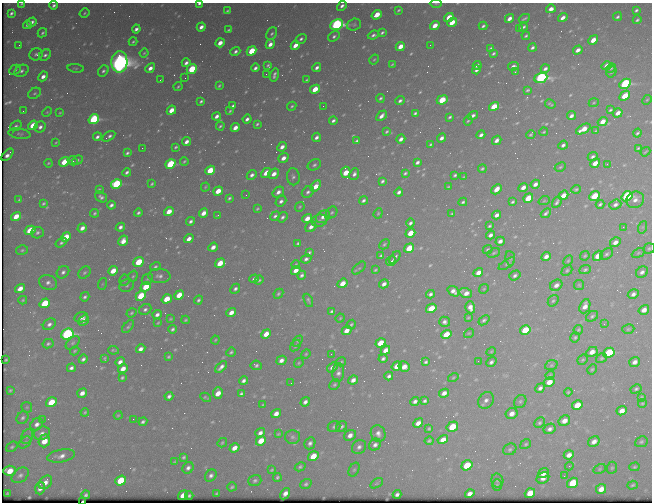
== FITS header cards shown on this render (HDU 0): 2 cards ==
NAXIS1  =                  650 / Width of table row in bytes
NAXIS2  =                  500 / Number of rows in table

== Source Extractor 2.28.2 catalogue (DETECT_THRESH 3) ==
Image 650 x 500 px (HDU 0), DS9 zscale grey, 1 PNG px = 1 image px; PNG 654 x 504 px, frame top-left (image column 1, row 500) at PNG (2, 3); each listed source drawn as its Kron ellipse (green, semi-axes under 4 px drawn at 4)
Background 457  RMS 2.4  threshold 7.11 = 3 sigma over >= 5 px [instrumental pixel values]
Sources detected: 613; of the 613, the 500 brightest by FLUX_AUTO listed and drawn (113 fainter detections omitted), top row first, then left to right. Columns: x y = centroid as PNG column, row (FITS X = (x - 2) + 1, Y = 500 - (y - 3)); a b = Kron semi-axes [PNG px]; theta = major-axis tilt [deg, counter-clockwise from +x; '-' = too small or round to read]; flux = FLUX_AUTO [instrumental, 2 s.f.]
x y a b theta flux
21 4 3 2 - 170
199 4 3 2 - 410
436 4 6 4 -1 230
54 5 4 3 - 410
342 6 5 4 - 600
551 9 5 4 - 890
398 10 3 2 - 200
636 10 4 3 - 320
227 11 4 3 - 210
11 13 4 3 - 360
84 13 5 3 - 190
377 15 5 4 - 3100
449 17 5 4 - 3800
618 17 5 4 - 340
509 18 5 3 - 1000
563 18 5 3 - 1100
524 19 6 2 28 270
637 20 4 3 - 320
32 22 5 3 - 600
452 22 5 4 - 3000
27 25 4 3 - 360
337 25 6 5 - 40000
354 25 7 6 - 290
435 25 5 4 - 1900
483 26 4 3 - 370
201 27 4 3 - 880
523 27 4 3 - 320
136 29 4 3 - 570
520 29 4 3 - 180
229 30 4 3 - 240
42 33 5 4 - 300
382 33 4 3 - 300
272 34 7 5 60 380
373 35 6 4 23 450
334 36 6 4 35 420
526 36 4 2 - 260
301 39 6 4 32 420
593 40 5 4 - 2300
133 42 4 3 - 250
220 43 5 4 - 1500
270 44 5 4 - 1000
19 45 3 2 - 170
295 45 5 4 - 1600
430 45 2 2 - 260
400 46 5 4 - 2000
491 48 4 3 - 270
532 48 4 3 - 400
578 50 5 3 - 1000
252 51 5 4 - 6700
235 52 5 3 - 480
144 53 4 4 - 210
493 53 4 3 - 280
36 54 6 6 - 440
45 55 6 5 - 470
374 60 5 3 - 190
119 62 10 8 87 140000
186 63 4 3 - 590
392 64 3 2 - 180
268 65 3 3 - 270
477 65 4 3 - 530
514 66 5 4 - 700
607 66 5 4 - 1400
75 68 8 3 -8 200
150 68 5 4 - 1000
255 68 4 3 - 500
317 68 4 3 - 610
611 68 5 4 - 290
192 69 5 4 - 7000
545 69 4 3 - 510
15 70 6 4 28 430
477 70 5 3 - 600
21 71 7 5 32 530
103 71 6 5 - 400
515 72 3 2 - 170
611 72 6 5 - 310
266 74 2 2 - 300
274 75 6 3 73 470
43 76 5 4 - 980
185 78 2 2 - 210
541 78 6 5 - 38000
160 80 3 2 - 190
306 80 3 2 - 190
625 84 6 4 29 25000
219 86 4 3 - 230
178 87 5 3 - 220
315 89 5 4 - 3200
528 90 4 3 - 250
35 93 7 5 30 330
625 96 6 4 42 3800
380 98 4 3 - 310
442 100 6 4 25 4700
647 100 5 4 - 190
201 101 4 3 - 330
400 101 5 3 - 460
594 103 5 3 - 170
550 104 5 3 - 260
233 106 4 3 - 340
292 106 5 4 - 260
323 106 2 2 - 230
494 106 5 4 - 3900
171 110 5 4 - 2400
610 110 4 3 - 280
23 111 3 2 - 180
230 111 3 2 - 200
47 112 5 4 - 180
60 113 4 3 - 170
415 113 4 3 - 320
618 113 5 4 - 1400
473 115 5 3 - 540
217 116 4 3 - 740
381 116 6 3 46 840
571 116 5 3 - 670
450 117 4 3 - 270
94 119 5 4 - 19000
247 119 4 3 - 560
333 121 4 3 - 450
468 121 5 2 - 210
603 121 5 4 - 1600
257 124 4 3 - 260
33 125 5 4 - 4000
16 126 6 4 36 400
220 126 4 3 - 240
40 127 6 5 - 650
235 128 5 4 - 1200
583 129 8 4 29 2400
596 131 4 2 - 190
387 132 4 3 - 250
544 132 4 3 - 180
637 133 4 3 - 290
19 134 11 5 -9 450
481 135 4 3 - 600
531 135 4 4 - 300
109 136 7 3 32 440
97 137 4 3 - 470
316 137 5 4 - 610
442 138 5 3 - 630
401 139 4 3 - 760
497 140 5 4 - 790
357 141 4 3 - 330
56 142 4 2 - 170
186 142 5 4 - 850
431 145 4 3 - 260
563 145 5 4 - 470
176 147 3 2 - 250
282 147 5 4 - 960
142 148 2 2 - 910
638 148 4 2 - 210
645 152 5 2 - 170
127 153 4 3 - 320
7 155 7 3 48 820
593 157 5 4 - 440
283 158 5 4 - 1100
77 160 5 4 - 360
73 161 5 3 - 370
184 161 4 3 - 210
64 162 5 4 - 4400
417 162 4 3 - 480
48 163 4 3 - 200
595 163 5 4 - 1700
170 164 5 4 - 13000
607 164 2 2 - 420
314 165 7 5 27 400
560 167 6 4 28 230
482 169 4 3 - 250
210 170 5 4 - 4400
127 172 4 3 - 390
346 172 6 4 77 3300
266 173 5 4 - 1900
405 173 4 3 - 280
274 174 6 4 37 1300
354 174 6 4 65 640
252 175 5 4 - 590
455 175 4 3 - 300
293 177 8 6 -85 520
464 177 4 2 - 170
382 181 4 3 - 350
116 184 6 4 30 14000
152 184 4 2 - 210
535 184 5 3 - 870
316 186 6 4 56 2200
205 187 4 3 - 160
448 187 3 3 - 170
523 187 5 3 - 1000
99 189 3 2 - 180
497 189 6 4 46 1700
576 189 5 4 - 260
218 191 5 4 - 2200
278 192 6 4 34 830
308 192 6 5 - 480
399 192 4 3 - 510
246 195 2 2 - 190
563 195 5 4 - 1800
594 196 6 4 40 5600
627 196 6 4 35 22000
101 197 6 4 -37 510
229 198 4 3 - 280
528 198 5 4 - 3600
19 200 3 3 - 220
635 200 9 8 - 960
281 201 6 4 41 560
363 201 4 3 - 420
544 201 6 3 19 190
463 202 4 3 - 300
512 202 4 3 - 290
557 202 6 3 59 400
43 203 4 3 - 260
600 204 4 3 - 290
615 204 6 5 - 610
111 205 4 3 - 490
300 207 5 4 - 210
257 209 4 3 - 210
169 211 5 4 - 2100
332 212 6 5 - 290
95 213 4 3 - 260
138 213 4 3 - 350
203 213 5 4 - 1500
378 213 5 4 - 200
546 213 6 3 42 390
452 214 3 2 - 180
218 215 3 2 - 240
497 215 5 4 - 790
16 216 5 4 - 2300
275 216 5 4 - 410
282 217 5 4 - 450
323 217 8 5 36 1000
307 218 5 4 - 1700
191 221 4 3 - 440
319 221 8 6 15 450
410 223 4 3 - 420
489 226 4 3 - 250
120 227 5 4 - 600
311 227 6 5 - 840
623 227 2 2 - 460
643 227 6 4 71 230
82 228 5 4 - 990
30 230 6 4 30 4800
37 233 6 5 - 410
410 233 5 4 - 2600
490 235 4 3 - 610
66 237 5 4 - 3300
189 239 5 4 - 1200
123 241 5 4 - 1400
500 241 5 4 - 760
615 242 6 4 31 1000
61 243 6 4 34 360
298 243 4 3 - 270
384 244 6 3 44 210
213 247 5 4 - 1000
409 248 5 4 - 5800
649 248 6 5 - 280
22 250 6 5 - 290
488 250 5 4 - 240
309 253 4 3 - 310
494 253 6 3 25 220
638 253 7 4 27 250
606 254 7 5 36 390
381 256 4 3 - 270
546 256 5 4 - 950
585 256 5 4 - 220
598 256 6 4 51 2400
395 258 7 3 53 340
510 258 7 4 -83 280
306 259 5 4 - 500
391 261 5 3 - 340
568 261 5 3 - 180
139 262 5 4 - 5500
220 263 5 4 - 3700
296 264 4 3 - 170
507 264 9 4 33 290
155 267 5 4 - 320
359 268 8 4 43 240
296 270 5 4 - 1200
375 270 4 3 - 200
567 270 6 4 42 250
585 270 6 4 25 290
113 271 5 4 - 2500
63 272 7 5 46 580
642 272 6 5 - 660
84 273 7 5 43 340
478 273 5 4 - 1400
302 275 4 4 - 440
515 275 6 4 36 440
133 276 6 4 71 230
159 276 11 7 -4 770
147 279 6 5 - 250
254 279 4 4 - 590
124 280 5 5 - 270
259 280 4 3 - 260
48 282 9 7 -24 790
343 283 5 4 - 2100
102 284 6 3 71 170
384 284 5 4 - 830
556 285 6 5 - 1000
579 285 5 5 - 230
127 286 7 6 - 410
146 287 5 4 - 4100
20 289 5 4 - 1600
235 289 5 4 - 450
484 289 5 4 - 180
453 291 6 4 -37 870
466 293 6 4 -18 1300
278 294 5 4 - 270
430 294 4 3 - 450
633 294 6 4 31 670
179 295 5 4 - 2800
141 296 5 4 - 6100
85 297 5 4 - 380
167 299 5 4 - 3200
23 300 4 3 - 210
198 300 4 3 - 370
308 300 7 3 -67 310
553 301 6 5 - 290
45 303 5 4 - 6200
585 306 7 5 66 1300
470 307 6 5 - 1100
431 308 5 4 - 3700
145 309 6 5 - 460
644 310 5 4 - 1300
332 311 4 3 - 320
131 313 5 4 - 270
231 313 5 4 - 1200
157 315 5 4 - 680
592 316 6 4 31 310
81 317 7 5 15 800
340 318 5 4 - 170
468 318 4 2 - 180
170 319 4 3 - 180
83 320 6 4 42 680
185 320 4 3 - 230
484 320 6 4 40 370
445 322 5 5 - 600
158 323 4 3 - 170
49 324 7 5 36 640
351 324 5 3 - 230
604 324 2 2 - 510
128 326 8 3 51 330
172 329 4 3 - 370
628 329 6 4 17 230
525 330 5 4 - 6000
578 330 5 4 - 210
346 331 5 4 - 1400
469 333 5 4 - 190
67 334 6 5 - 32000
266 334 5 4 - 1900
446 334 5 4 - 4000
575 337 5 4 - 260
215 340 4 3 - 170
298 341 6 4 48 280
73 343 8 5 44 360
381 343 5 4 - 3900
48 344 5 4 - 320
295 346 6 4 54 360
141 349 5 4 - 840
113 350 5 2 - 220
385 350 5 4 - 1400
75 351 5 3 - 200
231 352 5 3 - 270
491 352 5 4 - 170
592 352 6 4 29 1300
609 353 6 4 27 9700
306 354 5 4 - 200
331 354 2 2 - 400
168 357 3 3 - 220
105 358 4 3 - 190
602 358 6 4 32 280
83 359 5 3 - 460
383 359 4 3 - 380
6 360 3 2 - 200
281 360 5 4 - 950
583 360 5 4 - 220
478 361 2 2 - 350
120 362 5 4 - 800
341 362 5 3 - 190
426 362 4 3 - 330
491 362 5 4 - 470
635 362 5 4 - 830
299 363 5 4 - 200
256 365 5 5 - 420
551 365 6 5 - 230
397 366 5 4 - 1900
221 367 7 3 43 720
332 367 5 4 - 670
404 367 5 5 - 1600
71 368 4 4 - 510
123 369 5 4 - 1400
592 369 5 3 - 170
338 373 9 6 84 650
550 375 5 4 - 170
389 376 4 3 - 450
453 377 5 4 - 200
122 378 3 3 - 240
353 380 5 4 - 920
244 381 5 3 - 550
549 382 5 4 - 1900
291 383 2 2 - 190
334 385 6 4 44 290
540 388 5 4 - 600
636 389 6 4 29 320
10 390 4 3 - 210
568 392 4 4 - 190
82 393 5 4 - 1100
218 393 6 5 - 2000
444 393 5 4 - 1000
241 394 4 3 - 340
169 396 4 4 - 470
206 397 6 3 -30 230
641 397 4 3 - 200
486 400 9 7 52 800
415 401 5 4 - 580
425 401 4 3 - 360
51 402 5 4 - 4800
305 402 5 4 - 680
520 402 7 5 57 350
642 403 4 4 - 210
263 405 3 3 - 180
577 405 5 4 - 3700
27 407 6 5 - 210
622 411 5 4 - 1400
85 412 4 3 - 210
276 413 5 4 - 1100
512 414 6 5 - 1200
118 415 4 3 - 170
23 418 7 5 55 440
42 419 2 2 - 320
133 419 2 2 - 240
564 421 6 5 - 1300
143 422 4 3 - 360
418 423 5 4 - 1200
539 423 6 4 43 290
37 424 7 5 43 800
334 427 6 5 - 360
342 427 6 5 - 410
452 427 6 4 33 5400
429 428 4 3 - 220
550 429 6 5 - 630
42 433 8 6 27 730
260 433 5 4 - 770
278 434 3 3 - 190
378 434 8 7 - 840
350 435 6 5 - 1100
27 436 8 5 60 410
292 437 7 7 - 400
443 440 5 4 - 1400
44 441 6 5 - 2700
261 441 5 4 - 2800
429 441 4 3 - 250
25 442 7 5 39 300
594 442 6 4 32 1100
641 442 6 5 - 320
222 443 5 3 - 190
310 443 6 5 - 540
526 444 6 4 32 250
375 445 6 5 - 650
12 447 6 4 36 300
359 447 8 6 44 660
234 448 5 4 - 1400
510 449 7 5 27 380
569 455 5 4 - 1100
61 456 14 6 11 1000
313 456 5 4 - 3000
184 457 4 3 - 300
175 462 4 3 - 180
467 465 6 5 - 5000
569 466 4 4 - 210
300 467 5 4 - 310
634 467 5 4 - 220
188 468 6 5 - 620
612 468 6 5 - 270
600 469 6 4 28 220
272 470 4 2 - 200
354 470 7 5 62 320
9 471 6 5 - 2900
543 473 6 4 34 1200
20 475 9 6 38 640
211 476 6 5 - 570
564 476 2 2 - 170
277 477 4 4 - 290
543 478 7 5 31 930
497 480 7 6 - 330
121 481 6 4 38 6500
255 481 6 5 - 410
45 482 7 5 46 1100
377 483 7 4 30 200
573 483 6 5 - 7300
306 484 6 5 - 360
497 485 6 5 - 250
633 485 5 4 - 260
232 487 5 3 - 270
40 488 6 5 - 910
601 489 5 4 - 1700
7 493 3 2 - 180
217 493 4 3 - 220
530 493 5 4 - 2900
285 494 6 4 57 1100
397 494 4 3 - 460
470 494 5 4 - 1000
86 495 4 3 - 310
183 495 5 4 - 2100
189 495 4 3 - 290
83 502 3 2 - 1600
At the frame edge (FLAGS 8, measured only in part): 6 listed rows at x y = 21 4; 199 4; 436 4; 452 22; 649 248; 83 502
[113 fainter detections neither listed nor drawn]